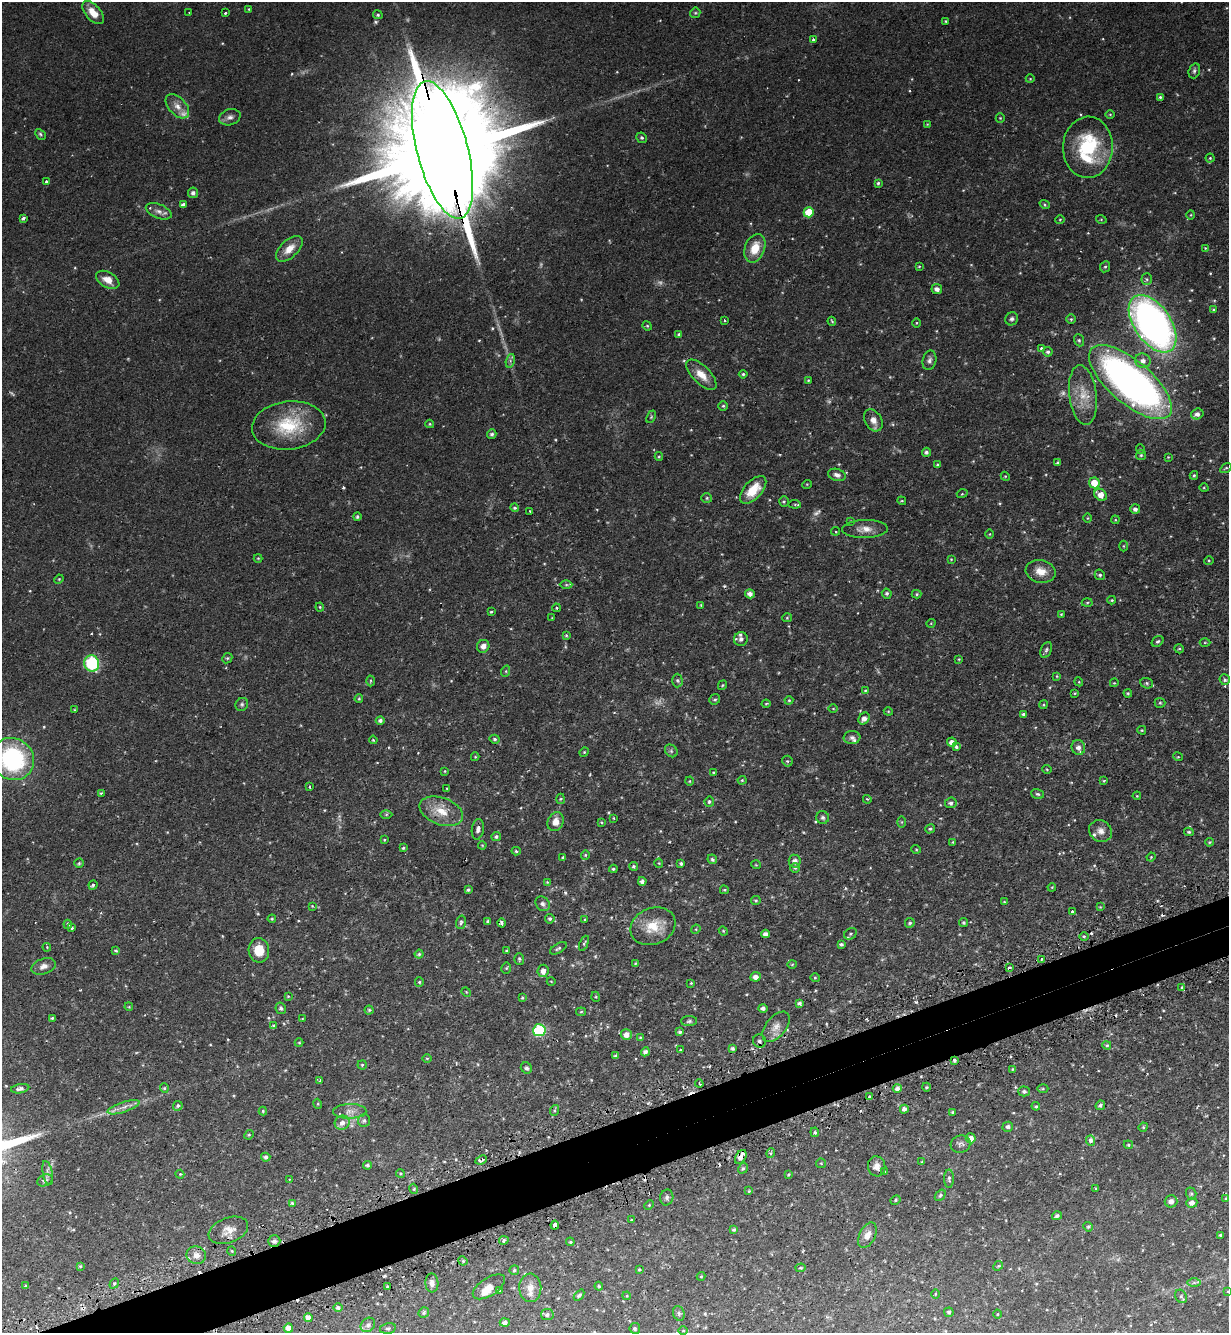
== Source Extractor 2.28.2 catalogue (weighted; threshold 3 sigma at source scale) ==
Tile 7 of 4 x 4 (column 3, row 2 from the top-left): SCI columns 2624-3850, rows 2699-4029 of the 5375 x 5396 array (HDU 1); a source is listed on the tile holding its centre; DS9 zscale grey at full resolution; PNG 1231 x 1335 px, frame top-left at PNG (2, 2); each listed source drawn as its Kron ellipse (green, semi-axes under 4 px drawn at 4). Shown black and unused: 4% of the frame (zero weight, under 2 of 3 exposures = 5% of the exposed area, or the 3 px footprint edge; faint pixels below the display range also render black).
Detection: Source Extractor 2.28.2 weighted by HDU 2 'WHT'; one run over the whole footprint, this tile lists its part. Background 0.0556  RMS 0.0048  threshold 0.0216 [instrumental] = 3 sigma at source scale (4.5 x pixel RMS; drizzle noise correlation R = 1.50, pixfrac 1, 0.05/0.05 arcsec/px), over >= 5 px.
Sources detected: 426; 7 too faint to see at this stretch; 11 cosmic-ray / hot-pixel residue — neither listed nor drawn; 9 inside a brighter listed object's ellipse — not listed separately; the other 399 listed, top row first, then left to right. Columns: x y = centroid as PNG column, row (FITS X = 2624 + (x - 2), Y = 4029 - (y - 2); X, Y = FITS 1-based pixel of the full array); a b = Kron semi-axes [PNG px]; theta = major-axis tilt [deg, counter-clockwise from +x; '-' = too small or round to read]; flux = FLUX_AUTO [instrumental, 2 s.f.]
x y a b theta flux
249 9 3 3 - 0.37
189 12 3 2 - 0.52
93 13 14 7 -48 6.1
225 13 3 3 - 2.7
695 13 5 5 - 0.67
378 15 5 4 - 0.78
946 21 3 2 - 0.43
813 39 3 3 - 1
1194 71 8 5 72 1
1030 79 4 3 - 0.35
1160 97 4 4 - 0.62
177 106 14 8 -46 4
1110 114 5 3 - 0.41
230 117 11 8 17 2.2
1000 118 5 4 - 0.47
927 124 4 3 - 0.34
40 134 6 4 -46 0.71
642 138 5 5 - 0.84
1088 147 30 25 88 33
442 150 71 25 -75 24000
1210 158 4 4 - 0.51
46 182 3 3 - 4
878 183 4 3 - 0.67
193 193 5 5 - 1.6
1045 204 5 4 - 0.59
183 205 4 4 - 1.6
159 211 13 7 -21 2.4
809 212 5 5 - 12
1191 215 4 3 - 0.37
23 218 4 3 - 2.1
1101 219 5 3 - 0.38
1060 220 4 4 - 0.48
755 248 15 10 69 8.9
1205 248 4 3 - 0.38
289 249 16 8 43 5.3
919 266 4 3 - 0.42
1105 267 6 5 - 0.75
1147 279 6 5 - 0.92
108 280 12 7 -29 4.9
937 289 5 5 - 2.1
1213 310 4 3 - 0.51
1012 319 7 6 - 1.2
1071 319 5 5 - 0.57
725 320 3 3 - 0.54
832 321 4 3 - 0.48
917 323 5 3 - 0.43
1152 324 32 18 -56 220
647 326 5 4 - 0.57
679 334 4 3 - 0.68
1079 340 6 5 - 0.76
1041 349 4 3 - 1.2
1048 352 5 4 - 0.95
929 360 10 6 77 1.7
510 361 7 4 73 1
1143 361 8 7 - 2.4
743 374 4 4 - 0.73
701 375 19 9 -45 6.3
808 380 3 3 - 0.45
1130 382 51 21 -41 220
1083 395 30 13 -83 10
723 406 5 4 - 0.68
1197 414 6 5 - 1.9
651 417 6 4 65 0.55
873 420 12 8 -60 3.5
430 424 4 4 - 0.49
289 425 37 24 7 25
492 434 5 4 - 1.1
1140 449 5 3 - 0.37
926 452 4 4 - 1.1
1141 455 5 5 - 0.62
659 456 4 4 - 0.49
1168 457 4 4 - 0.38
1058 463 4 3 - 0.56
937 465 4 3 - 0.56
1226 468 6 4 34 0.6
837 475 9 6 -16 2
1194 475 4 3 - 0.58
1005 476 4 3 - 0.41
1094 483 5 5 - 7.7
807 484 5 3 - 0.35
1204 488 5 3 - 0.39
753 490 17 9 47 10
962 494 5 3 - 0.47
1101 495 7 5 -41 4.7
707 498 5 4 - 0.75
784 501 5 4 - 0.67
902 501 4 3 - 0.45
795 504 6 4 -6 0.62
515 508 4 4 - 0.78
1135 509 5 5 - 1.4
530 511 3 2 - 0.57
357 517 4 4 - 0.78
1088 518 4 3 - 0.33
1115 520 4 3 - 0.4
851 521 4 3 - 0.38
865 529 23 9 2 4.6
836 531 4 4 - 0.6
990 534 4 3 - 0.36
1123 546 5 3 - 0.4
258 558 4 4 - 0.42
951 559 3 3 - 0.36
1209 560 5 3 - 0.45
1041 571 15 11 -13 5.5
1100 575 5 5 - 0.88
59 579 5 4 - 0.48
566 585 6 4 0 0.72
887 593 5 5 - 0.97
750 594 5 4 - 2
916 594 5 4 - 0.59
1112 600 4 3 - 0.5
1087 603 5 3 - 0.53
701 605 4 4 - 0.41
320 607 4 4 - 0.48
556 608 4 3 - 0.58
491 612 4 2 - 0.46
1061 614 4 3 - 0.44
552 618 3 3 - 0.33
787 618 5 4 - 0.57
931 623 4 3 - 0.37
566 635 4 3 - 0.53
741 639 7 6 - 1.8
1158 641 6 5 - 0.82
1205 642 5 3 - 0.46
483 646 6 6 - 2.2
1179 649 5 4 - 0.61
1046 650 8 5 66 1
227 658 5 4 - 0.6
959 659 4 3 - 0.39
92 664 8 7 - 29
506 671 6 3 72 0.55
1057 676 4 3 - 0.37
677 680 7 5 -89 0.93
1225 680 5 5 - 0.83
370 681 5 3 - 0.43
1079 682 4 3 - 0.4
1114 683 4 3 - 0.39
1147 683 6 5 - 0.8
722 685 5 3 - 0.46
865 690 3 2 - 0.37
1075 693 3 3 - 0.4
1128 693 4 4 - 0.53
359 699 4 3 - 0.54
715 699 5 5 - 0.72
789 700 4 4 - 0.47
1160 703 5 5 - 0.63
242 704 7 6 - 0.94
766 704 4 4 - 0.46
1043 705 4 3 - 0.48
833 709 5 3 - 0.37
74 710 4 2 - 0.31
888 711 4 3 - 0.44
1023 714 4 4 - 0.91
864 719 6 5 - 2.3
380 720 4 4 - 1.2
1142 730 4 3 - 0.46
852 738 8 6 4 1.5
495 739 5 4 - 0.83
373 740 4 3 - 0.47
952 742 5 4 - 2.3
956 747 4 4 - 1.2
1078 747 7 6 - 2.5
671 751 7 5 -46 0.94
584 752 5 4 - 0.49
475 757 4 4 - 0.46
1178 757 5 3 - 0.39
13 759 22 20 -41 58
787 761 5 5 - 0.71
1047 769 5 3 - 0.42
445 771 4 3 - 0.41
713 772 3 2 - 0.3
742 780 4 4 - 0.5
689 781 4 4 - 0.49
1104 781 3 3 - 0.38
309 787 3 3 - 0.76
447 788 2 2 - 0.28
101 793 3 3 - 0.61
1038 794 6 4 -17 0.77
1137 796 4 3 - 0.36
560 799 5 3 - 0.51
867 799 4 3 - 0.5
709 802 5 5 - 0.85
951 803 6 5 - 1.2
441 811 23 13 -20 9.1
386 814 6 4 1 0.64
823 817 6 6 - 1.1
613 818 4 2 - 0.41
556 822 10 8 66 4.2
601 822 4 4 - 0.52
902 822 6 4 -90 0.58
478 829 10 6 81 2
930 829 5 4 - 0.77
1101 831 12 10 -34 3
1189 832 5 3 - 0.67
496 837 5 4 - 0.97
384 840 4 3 - 0.49
953 842 4 3 - 0.44
1209 842 4 3 - 0.5
482 845 4 3 - 0.37
403 848 4 3 - 0.59
916 849 5 3 - 0.4
516 851 5 4 - 0.73
585 855 4 4 - 0.47
563 857 4 3 - 0.71
1151 857 4 3 - 0.4
712 859 5 4 - 0.86
795 861 6 6 - 2.2
79 863 5 4 - 0.62
659 863 4 4 - 0.42
681 863 3 3 - 0.94
756 865 5 3 - 0.38
633 866 4 4 - 0.85
795 868 4 4 - 0.59
613 869 4 3 - 0.61
642 881 4 4 - 1.5
547 882 3 3 - 0.39
93 885 4 4 - 0.77
1052 887 4 3 - 0.37
468 890 3 3 - 0.87
724 890 4 3 - 0.52
756 901 5 4 - 0.6
1004 902 3 3 - 0.39
543 904 8 6 -49 1.5
312 906 4 3 - 0.39
1100 907 4 4 - 0.35
1072 911 4 3 - 0.53
272 919 4 3 - 0.5
550 919 5 4 - 1
585 919 4 3 - 0.35
488 921 4 4 - 0.85
461 922 7 4 73 0.87
501 923 4 3 - 1.6
910 923 5 5 - 0.82
963 923 4 4 - 0.69
68 924 4 4 - 1.5
653 926 23 18 22 11
72 928 4 3 - 0.49
696 929 5 4 - 0.45
723 931 4 4 - 0.45
765 934 4 4 - 1.9
850 934 7 5 38 0.83
1084 936 4 3 - 0.55
584 943 8 3 66 0.61
841 944 4 3 - 0.88
47 947 4 3 - 0.49
558 948 9 4 29 0.95
259 950 12 10 -87 7.7
116 951 3 3 - 0.82
507 951 4 3 - 0.54
419 954 4 4 - 0.74
519 959 6 5 - 0.72
1042 959 3 2 - 0.61
635 963 4 3 - 0.4
792 964 5 3 - 0.4
44 966 12 7 19 2.8
1009 967 3 3 - 1.2
506 968 5 5 - 0.58
543 971 6 5 - 2.8
756 977 5 4 - 2.5
815 978 5 4 - 0.52
551 981 4 3 - 0.28
419 982 5 4 - 0.58
691 983 4 4 - 0.48
1182 988 4 3 - 1.3
466 992 5 4 - 0.43
288 996 4 3 - 0.44
596 997 5 3 - 0.43
522 998 4 3 - 0.5
799 1003 4 4 - 1.1
129 1007 4 3 - 0.39
281 1008 6 5 - 0.95
763 1008 5 4 - 1.4
369 1010 4 4 - 0.7
581 1012 5 4 - 0.55
52 1018 4 3 - 0.59
302 1019 3 2 - 0.3
689 1021 8 5 2 0.93
274 1026 4 3 - 0.89
776 1027 18 10 51 3.9
539 1030 6 6 - 47
680 1032 4 4 - 0.99
626 1034 6 5 - 3.3
640 1037 4 3 - 0.46
759 1041 7 6 - 1.2
299 1043 4 4 - 0.44
1107 1045 4 3 - 0.54
733 1049 4 3 - 1
680 1050 3 3 - 0.5
645 1052 4 4 - 1.6
616 1056 4 3 - 1.2
427 1058 5 3 - 0.44
954 1060 3 3 - 1.1
362 1065 4 4 - 0.61
526 1068 6 5 - 1.2
1012 1069 3 3 - 0.41
320 1080 4 2 - 0.4
699 1084 4 3 - 0.69
926 1087 4 3 - 0.47
164 1088 4 4 - 0.6
897 1088 4 4 - 1.5
20 1089 9 4 9 1.6
1043 1089 5 3 - 0.53
1024 1091 5 5 - 1.1
869 1097 3 3 - 0.94
318 1104 5 3 - 0.44
1100 1105 5 4 - 1.1
178 1106 5 4 - 0.91
1036 1106 4 4 - 0.66
124 1107 17 5 18 2.9
904 1109 4 4 - 1.7
555 1110 5 3 - 0.52
263 1111 4 4 - 0.56
350 1111 17 7 1 3.2
953 1112 3 3 - 0.79
364 1120 6 5 - 1
342 1123 7 7 - 2.6
1008 1127 5 5 - 1
1143 1127 5 4 - 0.54
815 1132 5 4 - 0.67
249 1135 5 4 - 0.6
971 1138 5 5 - 3.8
1091 1140 5 4 - 2
961 1144 10 8 19 1.5
1128 1145 5 4 - 0.57
771 1153 5 3 - 0.51
266 1157 4 4 - 1.3
741 1157 7 5 59 3.2
481 1160 6 3 23 2.1
922 1162 4 4 - 0.45
821 1163 5 5 - 0.52
367 1165 4 4 - 0.92
877 1166 10 8 -82 3
743 1168 5 4 - 0.65
884 1172 4 4 - 0.77
48 1173 12 5 -79 1.6
400 1173 4 3 - 0.47
180 1174 4 4 - 0.47
788 1174 3 3 - 0.52
289 1179 3 2 - 0.43
949 1179 9 5 -89 1
45 1180 8 5 27 1.2
414 1189 5 3 - 0.5
1096 1189 3 2 - 0.48
749 1191 4 3 - 0.47
1191 1194 6 5 - 0.71
940 1195 6 4 50 0.77
667 1197 8 6 77 1.4
1226 1198 4 2 - 0.27
895 1200 5 3 - 0.56
1171 1201 6 6 - 2.7
292 1203 4 3 - 0.58
1192 1203 6 5 - 2.2
649 1205 5 3 - 0.47
1057 1216 5 4 - 1
632 1220 3 3 - 1.5
555 1225 4 3 - 4.7
1088 1227 5 4 - 0.65
228 1230 20 12 20 5.1
734 1230 4 4 - 0.83
867 1235 14 8 64 3.6
1220 1235 3 3 - 0.46
504 1240 5 4 - 1.2
274 1241 6 5 - 1.6
570 1242 4 3 - 0.51
232 1251 5 3 - 0.42
196 1255 10 9 - 3.2
463 1261 5 4 - 0.54
80 1266 3 3 - 0.56
998 1266 5 4 - 0.56
801 1268 5 3 - 0.5
639 1269 3 3 - 0.47
514 1270 5 4 - 0.78
701 1276 4 4 - 0.5
1194 1282 7 4 1 0.87
432 1283 9 6 -88 2.1
114 1284 5 4 - 0.85
25 1286 3 3 - 0.63
599 1286 4 4 - 0.49
388 1287 3 3 - 1.2
489 1287 18 9 33 4.4
530 1288 14 11 -89 4.4
500 1290 4 4 - 0.77
1228 1291 2 2 - 0.4
935 1294 5 3 - 0.4
579 1295 6 4 48 0.83
627 1296 4 3 - 0.42
1181 1296 7 5 -54 0.91
338 1308 4 4 - 1.1
424 1312 5 5 - 0.81
949 1312 5 4 - 1
679 1313 7 5 -70 1
997 1314 4 3 - 0.37
547 1315 6 5 - 1.4
308 1317 4 4 - 2.6
505 1322 5 4 - 1.4
368 1325 8 6 44 1.5
288 1328 5 4 - 2.8
388 1328 8 5 12 0.88
635 1328 5 5 - 0.88
683 1330 5 3 - 0.45
Overlapping masked pixels (flux is a lower limit): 6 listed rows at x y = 442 150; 92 664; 954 1060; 741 1157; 481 1160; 555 1225
Isophote crosses this tile's border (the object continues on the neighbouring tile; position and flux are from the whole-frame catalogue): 4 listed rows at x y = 442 150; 1130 382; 13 759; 1228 1291